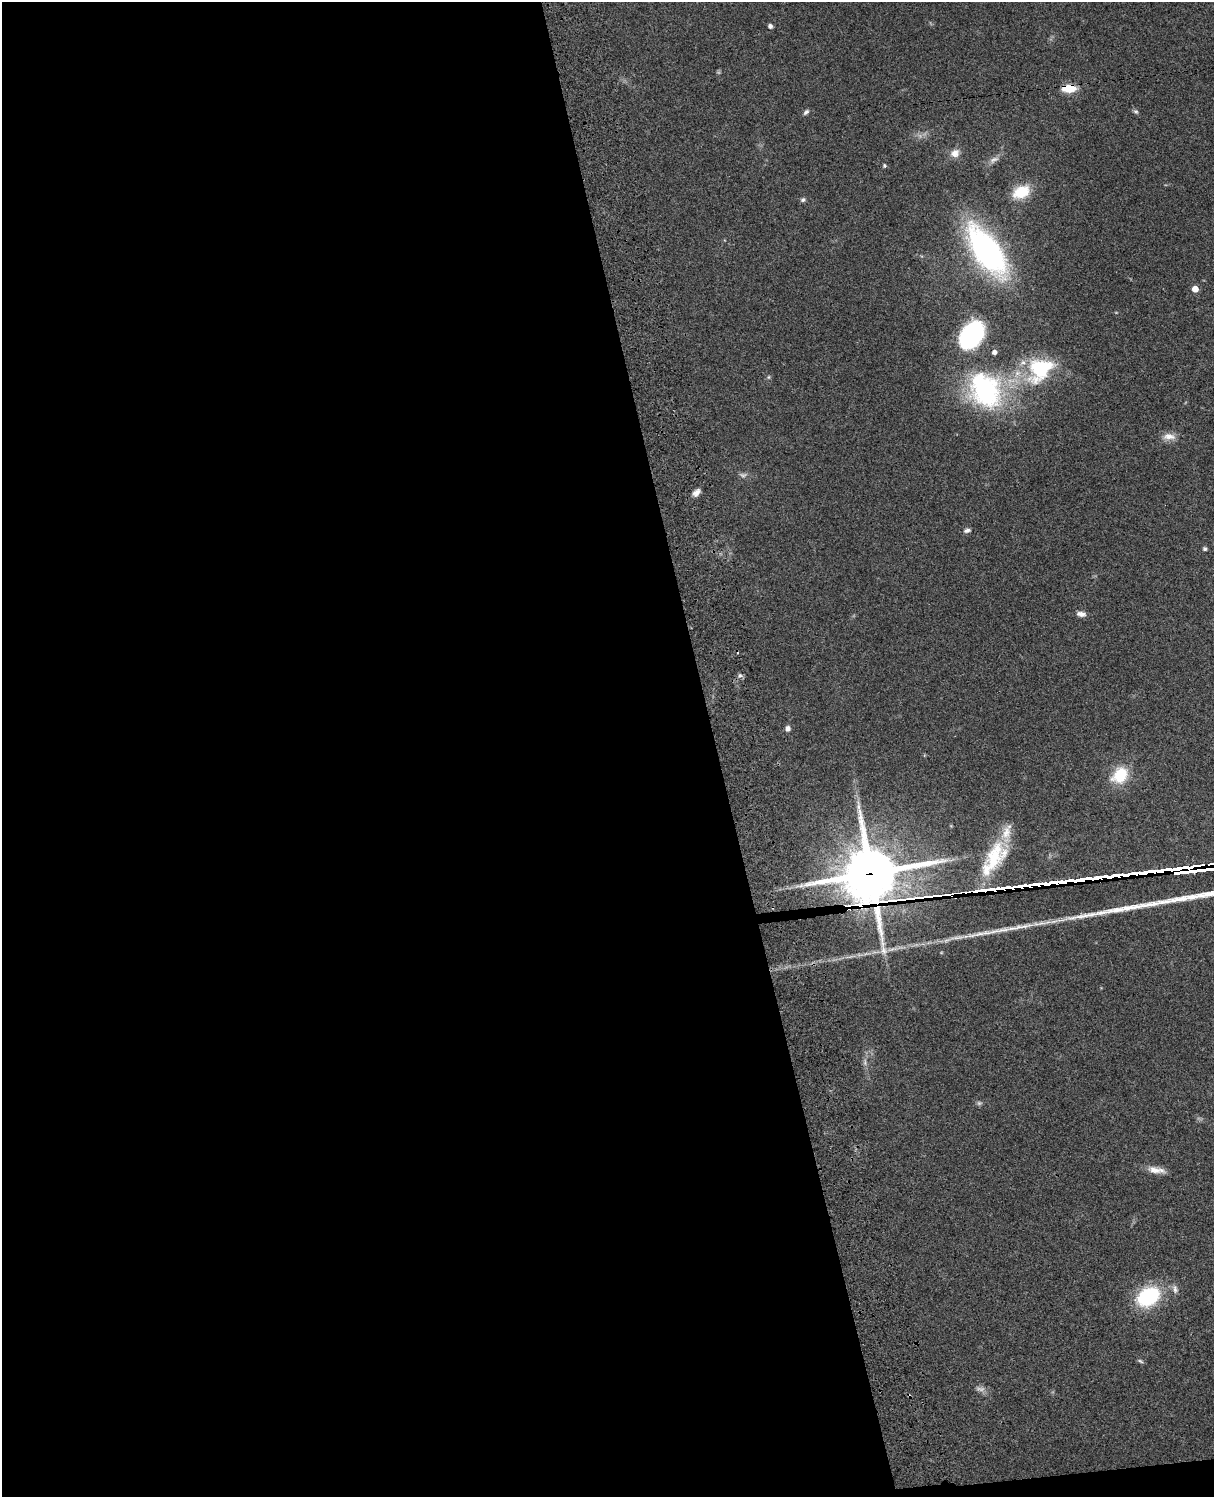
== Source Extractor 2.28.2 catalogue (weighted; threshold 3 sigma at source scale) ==
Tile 9 of 4 x 3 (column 1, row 3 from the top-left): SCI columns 122-1333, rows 278-1772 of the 5088 x 4927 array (HDU 1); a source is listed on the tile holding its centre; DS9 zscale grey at full resolution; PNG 1216 x 1499 px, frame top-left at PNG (2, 2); no overlay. Shown black and unused: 60% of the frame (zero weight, under 3 of 4 exposures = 6% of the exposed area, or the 3 px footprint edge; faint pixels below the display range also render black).
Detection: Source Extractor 2.28.2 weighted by HDU 2 'WHT'; one run over the whole footprint, this tile lists its part. Background 0.0763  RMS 0.0058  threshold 0.0261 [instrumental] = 3 sigma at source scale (4.5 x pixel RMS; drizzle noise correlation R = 1.50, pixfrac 1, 0.05/0.05 arcsec/px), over >= 5 px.
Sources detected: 48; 6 too faint to see at this stretch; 2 cosmic-ray / hot-pixel residue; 4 long thin detections or spike segments (spike, bleed or trail) — not listed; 5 inside a brighter listed object's ellipse — not listed separately; the other 31 listed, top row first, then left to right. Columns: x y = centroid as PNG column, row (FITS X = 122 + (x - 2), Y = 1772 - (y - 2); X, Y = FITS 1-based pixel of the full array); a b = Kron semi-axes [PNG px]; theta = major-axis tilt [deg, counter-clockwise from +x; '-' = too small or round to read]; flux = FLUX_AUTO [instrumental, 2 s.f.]
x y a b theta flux
770 26 4 4 - 2.3
1069 88 14 8 2 12
1136 111 8 5 -37 1.2
806 112 8 5 44 1.5
955 153 11 10 - 4.9
994 160 16 7 29 3.5
884 166 5 5 - 0.86
1021 192 22 15 25 17
803 200 6 6 - 1.3
987 251 37 17 -55 230
1195 289 5 4 - 7.7
971 335 22 14 55 150
1040 369 39 28 42 50
769 377 6 4 89 0.8
985 390 55 44 -57 91
1169 437 19 9 -4 5.1
696 492 11 7 42 3.2
967 530 9 5 15 2
1205 549 5 5 - 1.1
1081 614 12 7 -6 2.9
740 676 7 6 - 1.5
788 728 6 6 - 2.5
1120 775 16 13 47 24
994 856 96 55 56 980
871 873 21 17 10 3200
892 949 22 5 12 5.5
850 957 22 3 9 3.6
1156 1170 24 8 -9 5.9
1175 1289 13 8 -73 3
1148 1297 24 18 30 50
1140 1361 8 4 -25 1
Overlapping masked pixels (flux is a lower limit): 2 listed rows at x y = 1069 88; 871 873